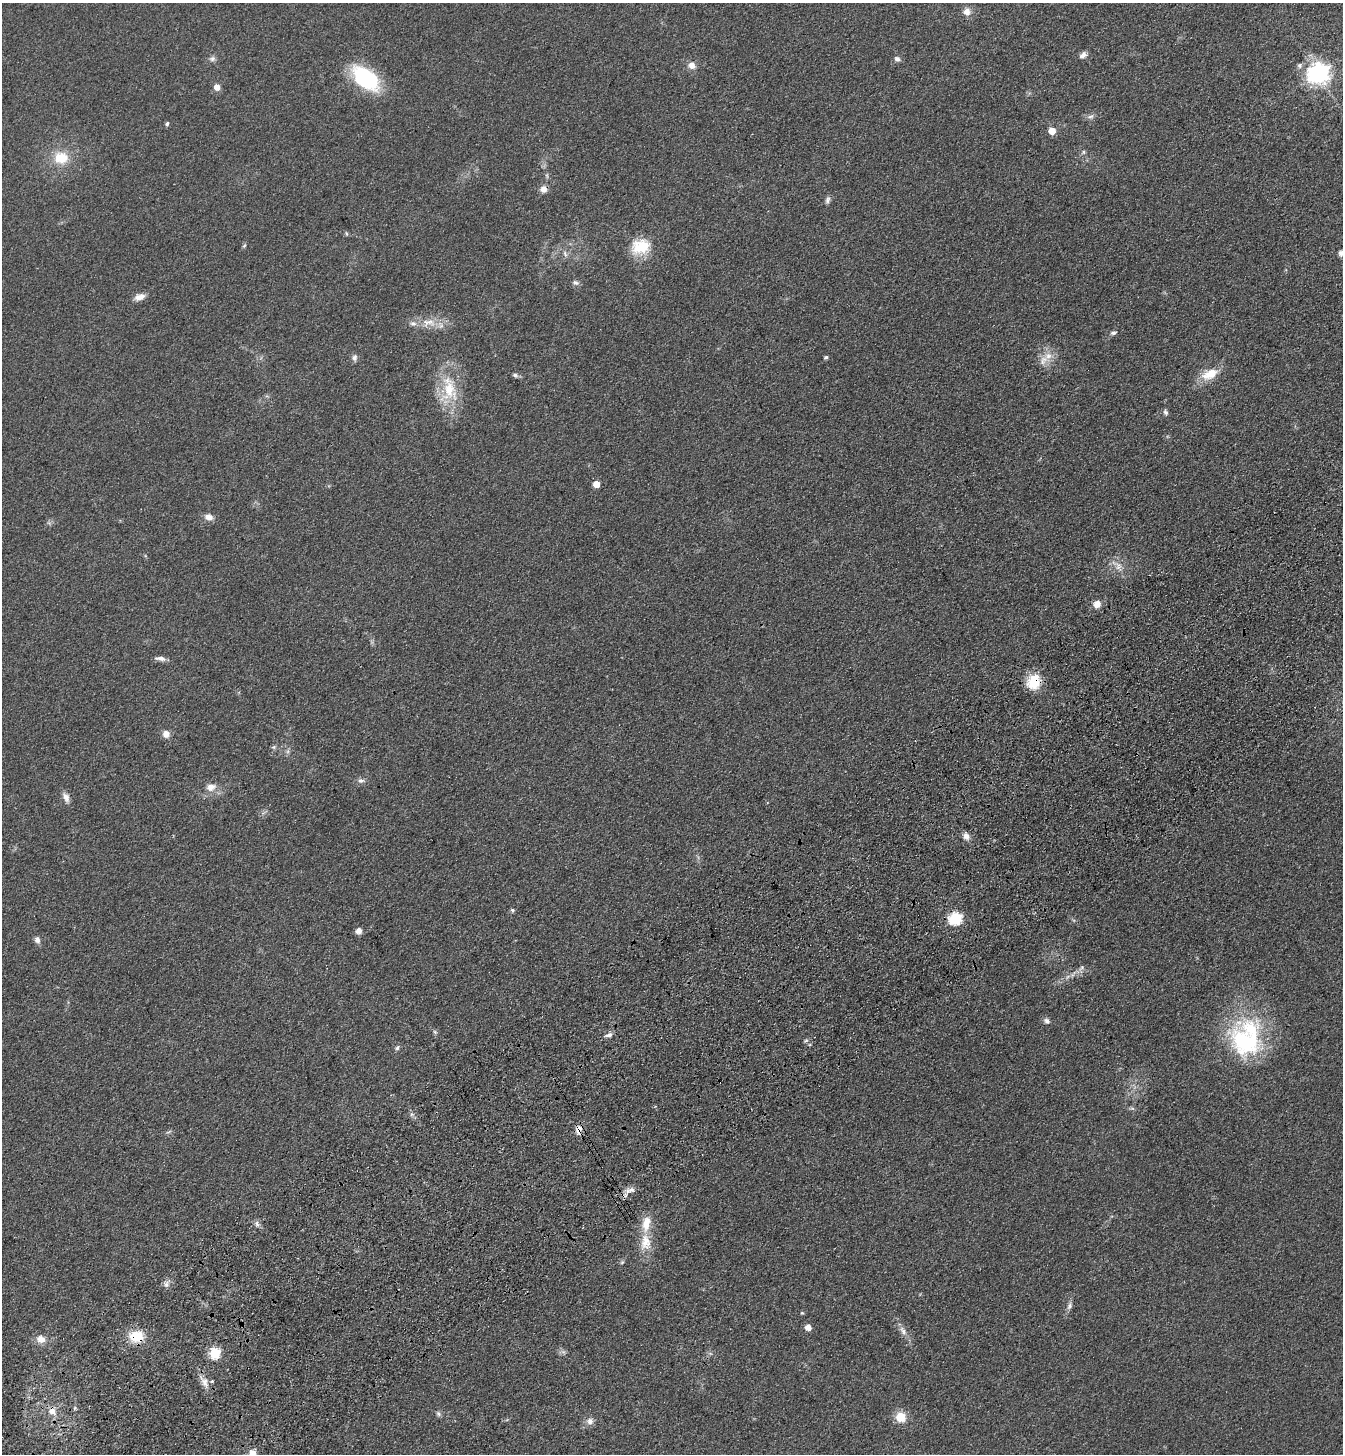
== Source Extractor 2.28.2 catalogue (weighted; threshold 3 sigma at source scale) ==
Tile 7 of 4 x 4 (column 3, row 2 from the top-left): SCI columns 2913-4253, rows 3008-4459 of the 5961 x 6016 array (HDU 1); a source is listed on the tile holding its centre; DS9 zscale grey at full resolution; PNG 1345 x 1456 px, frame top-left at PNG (2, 3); no overlay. Shown black and unused: <1% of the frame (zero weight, under 3 of 4 exposures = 6% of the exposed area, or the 3 px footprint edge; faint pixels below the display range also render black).
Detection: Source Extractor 2.28.2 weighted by HDU 2 'WHT'; one run over the whole footprint, this tile lists its part. Background 0.119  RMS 0.0092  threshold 0.0414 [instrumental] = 3 sigma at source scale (4.5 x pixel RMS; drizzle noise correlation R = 1.50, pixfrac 1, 0.05/0.05 arcsec/px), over >= 5 px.
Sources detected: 82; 1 too faint to see at this stretch — not listed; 4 inside a brighter listed object's ellipse — not listed separately; the other 77 listed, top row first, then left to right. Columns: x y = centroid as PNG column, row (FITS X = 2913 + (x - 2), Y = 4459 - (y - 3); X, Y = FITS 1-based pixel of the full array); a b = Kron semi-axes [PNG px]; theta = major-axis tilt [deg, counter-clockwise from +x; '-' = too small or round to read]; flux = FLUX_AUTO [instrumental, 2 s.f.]
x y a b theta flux
967 11 10 10 - 6.2
1083 55 9 7 43 4.2
212 59 8 7 - 2.8
897 59 8 7 - 3.2
692 65 9 8 - 6.4
1300 65 8 7 - 2.5
1318 73 9 8 - 490
366 78 37 20 -40 66
217 87 5 5 - 8.3
1090 117 10 6 16 3.2
167 123 5 4 - 2
1052 131 5 5 - 17
1083 152 6 5 - 1.7
61 158 17 15 -3 23
543 189 7 7 - 6.9
828 200 10 6 77 2.8
346 233 7 3 -71 1
244 246 7 4 57 1.3
641 247 23 18 19 28
1342 252 11 7 31 4.7
565 254 9 5 -64 2.6
575 283 9 6 -8 2.7
140 297 14 7 20 7.1
428 322 24 12 3 16
1113 333 8 5 19 2.3
826 357 4 4 - 1.7
354 358 9 7 -88 3.1
1043 360 19 10 53 10
1210 374 24 13 22 17
515 375 7 5 -27 2.1
449 389 43 23 -88 41
1165 412 8 5 -69 2.3
596 484 5 5 - 13
209 517 10 8 -18 5.9
1117 566 23 10 -45 9.9
1097 604 8 8 - 7.8
160 658 14 5 -6 4.3
1034 681 18 15 70 23
166 734 8 8 - 6.1
274 747 6 5 - 1.6
288 751 7 4 72 1.9
361 780 9 7 0 3.2
211 787 13 11 10 8.7
66 797 14 7 -68 5.4
966 836 11 8 -57 4.8
512 910 5 4 - 1.8
955 919 7 6 - 110
358 931 7 7 - 4.4
37 940 9 7 -73 3.9
1082 968 9 5 45 2.7
1047 1021 8 6 -24 3.2
435 1032 6 5 - 1.6
608 1035 11 5 11 3.4
1246 1038 51 40 82 120
806 1040 6 4 20 1.4
397 1048 7 5 59 2
1132 1108 7 4 -18 1.5
579 1130 13 8 76 6.4
169 1132 9 3 21 1.3
630 1190 16 7 16 6.3
257 1224 8 6 -74 2.9
645 1242 24 14 -86 18
622 1262 6 4 44 1.4
166 1284 9 6 75 3.5
1069 1306 11 6 65 3.4
802 1313 5 4 - 1
808 1327 5 5 - 7.7
903 1331 16 7 -62 5.9
136 1336 15 12 -1 25
41 1339 13 10 -13 8.1
215 1353 6 6 - 76
204 1382 17 10 -62 8.2
75 1408 6 4 88 1.4
52 1411 10 8 -34 8.7
438 1414 7 6 - 2.3
901 1417 7 7 - 27
590 1421 8 8 - 5
Overlapping masked pixels (flux is a lower limit): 5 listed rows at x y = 543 189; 1034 681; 579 1130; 630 1190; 136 1336
Isophote crosses this tile's border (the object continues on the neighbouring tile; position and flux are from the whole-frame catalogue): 1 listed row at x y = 1342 252